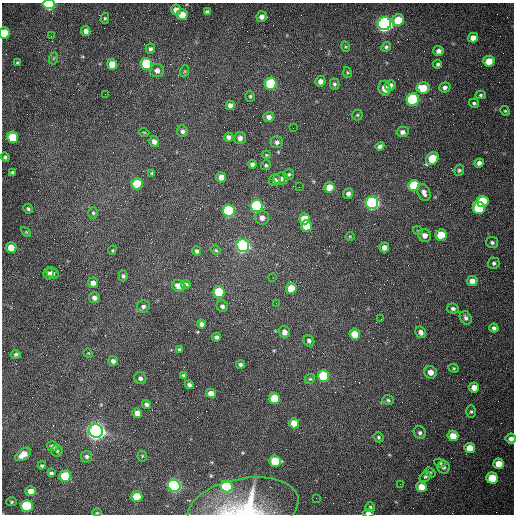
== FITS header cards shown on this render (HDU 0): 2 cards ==
NAXIS1  =                  512 /fastest changing axis
NAXIS2  =                  512 /next to fastest changing axis

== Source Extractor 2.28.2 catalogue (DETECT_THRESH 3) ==
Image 512 x 512 px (HDU 0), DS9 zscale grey, 1 PNG px = 1 image px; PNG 516 x 516 px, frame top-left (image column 1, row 512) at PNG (2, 3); each listed source drawn as its Kron ellipse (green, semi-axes under 4 px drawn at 4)
Background 1530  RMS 23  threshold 70.5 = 3 sigma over >= 5 px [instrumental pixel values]
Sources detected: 171; all 171 listed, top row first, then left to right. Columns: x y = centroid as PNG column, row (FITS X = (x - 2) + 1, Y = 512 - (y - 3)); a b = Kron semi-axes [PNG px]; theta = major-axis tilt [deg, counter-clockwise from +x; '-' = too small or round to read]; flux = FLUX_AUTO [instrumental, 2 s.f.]
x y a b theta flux
49 4 6 4 -2 1.5e+05
176 10 5 5 - 9.6e+03
207 12 4 4 - 4.4e+03
182 15 5 5 - 2.3e+04
262 17 5 5 - 9.1e+03
105 18 5 4 - 2.4e+03
398 20 6 5 - 4.6e+04
384 24 6 6 - 7.2e+05
86 31 5 4 - 8.7e+03
5 33 6 5 - 4.4e+04
51 36 3 2 - 1.4e+03
473 38 5 5 - 1.1e+04
346 47 5 3 - 1.8e+03
386 47 5 4 - 3.1e+03
150 49 5 4 - 3.5e+03
439 51 5 5 - 6.7e+03
54 58 6 4 70 2.2e+03
489 61 6 5 - 2.4e+04
17 63 4 3 - 2.0e+03
112 64 5 5 - 2.6e+04
146 64 6 6 - 9.5e+04
438 64 4 4 - 3.0e+03
157 71 7 6 - 7.9e+03
185 71 6 4 71 2.0e+03
347 72 5 4 - 2.0e+03
320 81 5 5 - 7.6e+03
271 84 6 6 - 1.3e+05
334 84 5 5 - 3.4e+03
390 85 5 5 - 7.3e+03
445 87 6 5 - 5.4e+03
384 88 7 6 - 1.3e+04
423 88 6 6 - 3.3e+04
105 94 2 2 - 7.6e+02
480 95 5 4 - 2.6e+03
250 96 5 4 - 2.5e+03
413 99 6 6 - 2.0e+05
474 103 5 4 - 2.9e+03
230 105 4 4 - 7.5e+03
505 111 5 4 - 2.0e+03
357 115 5 5 - 2.4e+03
269 117 5 5 - 7.7e+03
293 128 2 2 - 6.2e+02
182 131 6 5 - 4.3e+03
144 132 5 3 - 1.3e+03
403 132 6 5 - 5.5e+03
13 137 6 5 - 7.0e+04
228 137 4 4 - 5.1e+03
240 138 6 6 - 7.1e+03
154 142 5 5 - 7.0e+03
277 142 6 6 - 5.2e+03
380 146 4 4 - 5.1e+03
266 155 4 4 - 1.6e+03
5 157 5 4 - 3.0e+03
432 159 7 5 42 6.0e+04
479 163 5 4 - 5.6e+03
252 164 4 4 - 5.0e+03
266 165 5 4 - 2.6e+03
459 170 6 5 - 3.0e+03
12 173 4 4 - 3.7e+03
152 173 3 3 - 2.0e+03
289 174 5 5 - 2.5e+03
221 177 5 5 - 1.1e+04
281 179 7 6 - 5.8e+03
275 180 6 6 - 6.9e+03
137 184 5 5 - 6.1e+04
414 186 6 5 - 8.6e+04
299 187 2 2 - 1.1e+03
329 187 5 5 - 1.9e+04
424 193 9 6 -66 6.9e+03
348 194 5 5 - 5.3e+03
483 201 6 5 - 7.1e+04
372 203 6 6 - 4.4e+05
257 206 6 6 - 2.6e+05
479 208 6 6 - 1.2e+05
28 209 5 4 - 2.5e+03
229 211 6 6 - 2.0e+05
93 213 5 5 - 2.5e+03
262 218 7 7 - 8.0e+03
304 219 5 5 - 2.7e+04
306 226 5 5 - 3.3e+04
418 231 5 3 - 1.3e+03
26 232 6 3 -45 1.6e+03
425 235 6 6 - 8.2e+03
441 235 5 5 - 4.8e+04
350 236 4 3 - 1.4e+03
492 242 6 5 - 3.4e+03
243 246 6 6 - 5.5e+05
11 247 5 5 - 2.2e+04
384 247 5 4 - 8.9e+03
112 250 5 4 - 1.5e+03
216 250 5 4 - 2.1e+03
197 251 5 4 - 3.7e+03
494 263 6 5 - 3.5e+03
48 273 6 5 - 4.2e+03
52 273 7 5 -37 4.7e+03
123 276 5 4 - 2.9e+03
273 278 2 2 - 8.4e+02
472 281 5 5 - 9.4e+03
93 283 5 5 - 8.2e+03
186 284 5 4 - 4.4e+03
179 286 6 6 - 1.3e+04
291 288 5 5 - 3.3e+04
219 292 6 5 - 6.9e+04
94 298 5 5 - 6.4e+03
276 303 3 2 - 1.3e+03
143 306 6 6 - 5.0e+03
222 306 6 5 - 4.8e+03
453 309 6 5 - 4.4e+03
466 318 7 5 -60 4.6e+03
381 319 2 2 - 9.6e+02
201 324 4 4 - 6.1e+03
494 328 4 4 - 3.9e+03
284 332 6 5 - 1.1e+04
421 332 6 5 - 6.3e+03
355 334 5 5 - 3.2e+04
216 337 5 4 - 4.5e+03
309 341 6 5 - 4.2e+03
179 350 4 3 - 2.8e+03
88 353 5 4 - 1.4e+03
16 354 5 4 - 3.2e+03
113 361 5 5 - 5.4e+03
240 364 4 4 - 3.3e+03
454 368 5 4 - 2.0e+03
431 372 6 6 - 1.2e+04
183 375 3 3 - 2.2e+03
323 376 6 5 - 1.0e+05
140 378 6 5 - 4.8e+03
310 379 5 4 - 2.4e+03
189 385 4 3 - 4.2e+03
474 387 5 5 - 1.3e+04
211 393 5 5 - 1.3e+04
274 398 5 5 - 4.4e+04
388 400 6 5 - 3.1e+03
146 404 5 4 - 4.2e+03
471 412 6 5 - 2.7e+03
137 413 5 4 - 1.3e+04
294 423 5 5 - 2.4e+04
96 431 7 6 - 1.2e+06
420 433 6 6 - 4.4e+03
453 436 5 5 - 2.5e+04
378 437 5 4 - 2.7e+03
511 439 5 5 - 7.6e+03
53 446 6 5 - 5.5e+03
470 448 5 5 - 2.0e+04
57 451 6 5 - 2.8e+03
23 454 9 5 35 1.6e+04
142 456 5 5 - 2.0e+03
87 457 6 5 - 4.4e+03
275 461 6 5 - 6.1e+04
440 463 6 4 -22 2.4e+03
499 464 5 5 - 2.6e+04
42 466 4 4 - 2.6e+03
443 467 6 6 - 4.9e+03
430 472 6 4 -42 2.0e+03
51 473 4 3 - 3.0e+03
65 476 6 5 - 7.7e+04
425 477 6 4 37 2.8e+03
492 478 5 5 - 5.0e+04
400 484 2 2 - 6.6e+02
174 486 6 6 - 4.1e+05
227 487 6 5 - 1.5e+05
421 487 5 5 - 2.1e+04
30 491 5 5 - 1.5e+04
137 497 5 5 - 4.2e+04
316 498 2 2 - 3.4e+03
11 502 5 4 - 2.0e+03
27 506 6 5 - 1.1e+05
243 507 55 29 10 1.4e+05
370 507 5 5 - 2.5e+03
97 513 4 3 - 1.4e+03
368 513 5 3 - 7.4e+03
At the frame edge (FLAGS 8, measured only in part): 5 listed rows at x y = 49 4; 5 33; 511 439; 243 507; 368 513